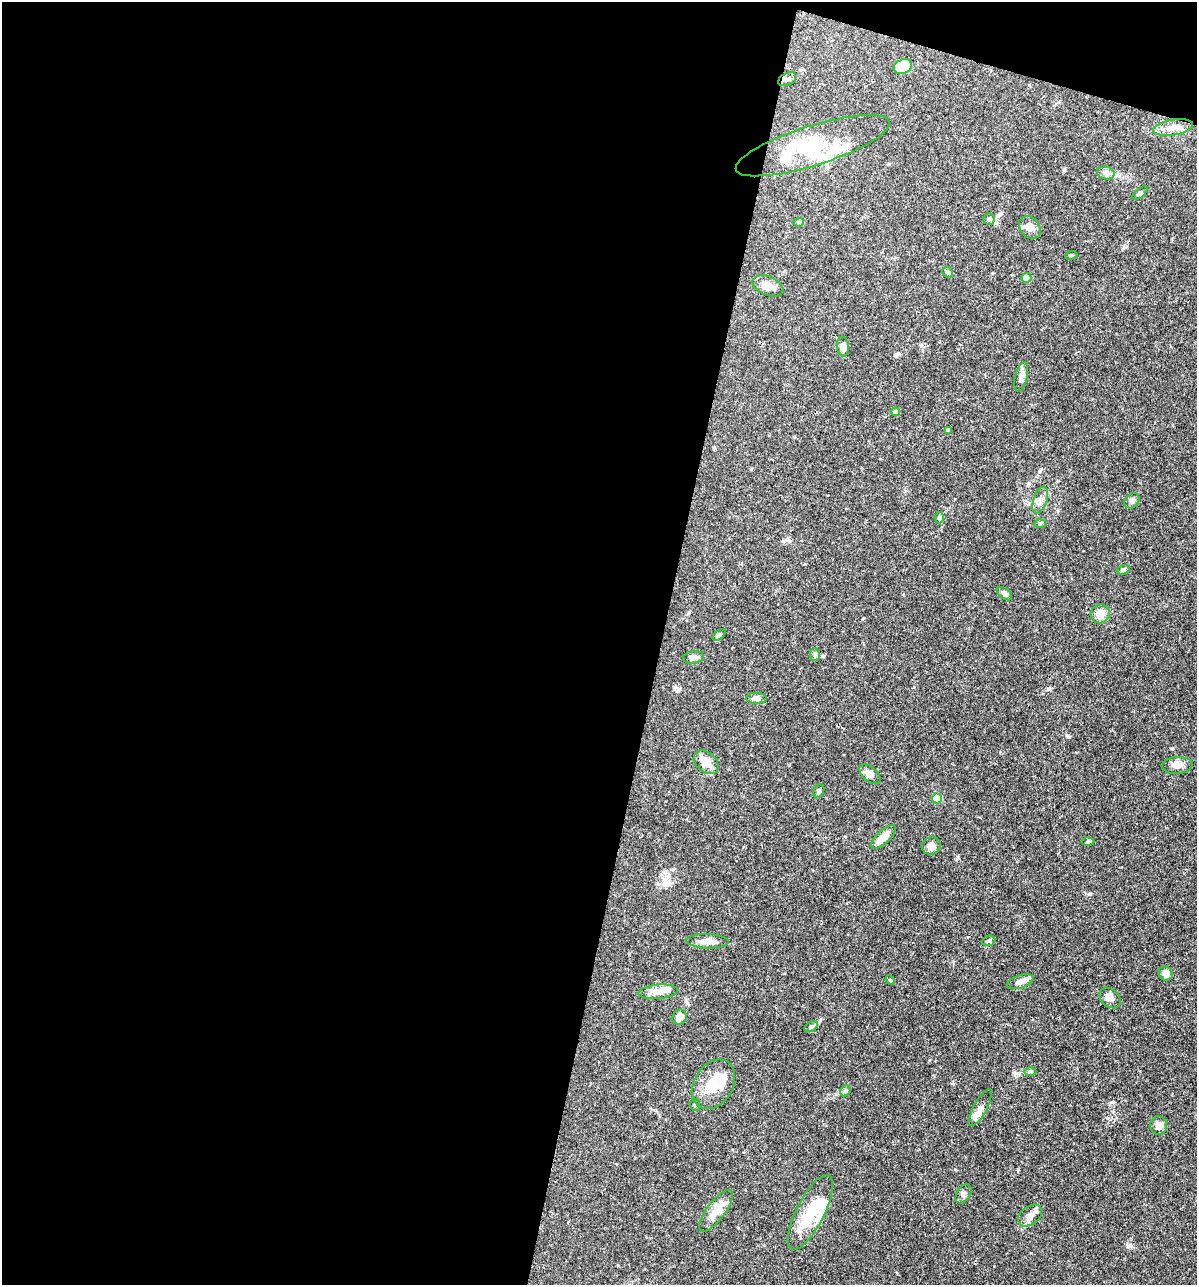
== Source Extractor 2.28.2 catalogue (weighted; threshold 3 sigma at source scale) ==
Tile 1 of 4 x 4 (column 1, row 1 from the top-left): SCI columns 250-1444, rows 3852-5134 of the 5155 x 5135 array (HDU 1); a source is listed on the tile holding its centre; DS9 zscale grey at full resolution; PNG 1199 x 1287 px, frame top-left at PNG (2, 2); each listed source drawn as its Kron ellipse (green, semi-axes under 4 px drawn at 4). Shown black and unused: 57% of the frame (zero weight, under 3 of 4 exposures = <1% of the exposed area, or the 3 px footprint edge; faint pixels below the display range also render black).
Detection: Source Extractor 2.28.2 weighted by HDU 2 'WHT'; one run over the whole footprint, this tile lists its part. Background 0.102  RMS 0.0038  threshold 0.0169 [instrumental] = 3 sigma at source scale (4.5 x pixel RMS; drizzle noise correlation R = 1.50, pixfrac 1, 0.05/0.05 arcsec/px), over >= 5 px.
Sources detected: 63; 3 inside a brighter object's white glare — neither listed nor drawn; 5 inside a brighter listed object's ellipse — not listed separately; the other 55 listed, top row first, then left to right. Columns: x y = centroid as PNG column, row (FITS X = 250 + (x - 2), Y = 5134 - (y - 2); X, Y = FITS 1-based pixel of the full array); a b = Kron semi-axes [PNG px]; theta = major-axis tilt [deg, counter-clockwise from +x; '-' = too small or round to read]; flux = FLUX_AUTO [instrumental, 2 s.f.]
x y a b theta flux
903 67 9 7 25 8.1
787 79 10 6 30 1.1
1173 128 20 7 9 3.7
813 146 80 20 17 24
1106 173 9 6 -14 1.3
1140 193 9 4 40 0.66
989 219 5 5 - 0.68
799 222 5 4 - 0.46
1030 227 12 9 -48 2.7
1071 255 6 3 8 0.38
948 272 6 5 - 0.66
1026 278 5 5 - 3.2
768 286 16 9 -24 3.7
843 347 10 6 -83 2.1
1021 377 15 6 77 2.1
895 412 4 4 - 1.4
948 430 4 4 - 1.1
1040 500 14 6 71 1.9
1132 501 8 6 43 1.2
939 518 6 4 -88 0.59
1040 523 6 4 2 0.52
1123 570 7 4 18 0.55
1004 594 9 5 -37 1.1
1100 614 10 9 - 3.5
719 635 7 4 37 0.6
815 655 7 5 -79 0.64
693 657 10 6 8 1.5
756 698 10 5 -1 1.2
706 762 14 10 -41 4.3
1177 765 15 8 4 2.6
870 774 12 7 -42 2.1
819 791 7 5 60 0.7
937 798 5 5 - 13
883 837 15 6 43 4.2
1088 842 6 4 1 0.58
931 846 9 8 - 2.5
708 941 21 7 -2 2.8
989 941 7 5 23 0.68
1166 974 7 6 - 1.8
890 980 5 4 - 0.33
1020 982 14 6 18 2.4
658 992 20 7 5 3
1110 998 12 8 -42 2.1
680 1017 8 6 56 2.8
811 1027 7 5 28 0.77
1030 1071 6 4 0 0.59
714 1084 26 19 58 9.4
845 1091 6 4 47 0.57
695 1105 6 5 - 0.64
980 1108 20 6 62 2.4
1159 1125 9 8 - 2.4
963 1194 10 6 57 1.3
716 1211 25 9 53 5
810 1212 41 14 63 13
1030 1216 13 9 36 2.4
Unlisted compact peaks at least as high as the median listed source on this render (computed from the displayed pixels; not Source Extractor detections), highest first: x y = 1069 737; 1049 689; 1130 1245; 1113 1102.